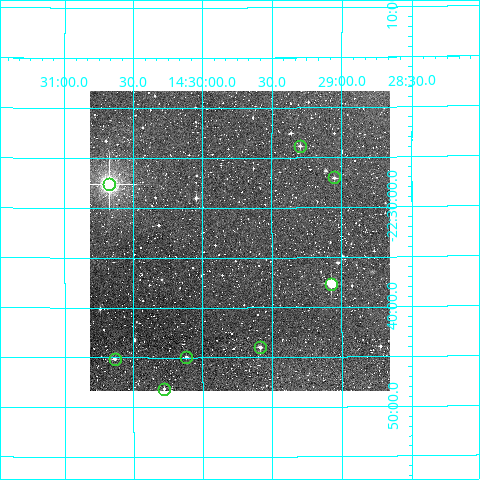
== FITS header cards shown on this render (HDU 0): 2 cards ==
NAXIS1  =                  300
NAXIS2  =                  300

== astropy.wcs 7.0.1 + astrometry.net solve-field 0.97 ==
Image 300 x 300 px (HDU 0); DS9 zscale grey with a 90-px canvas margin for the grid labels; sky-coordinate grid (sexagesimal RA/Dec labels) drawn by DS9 from the SOLVED WCS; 8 Tycho-2 reference stars matched to detected sources circled (green)
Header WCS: RA---TAN/DEC--TAN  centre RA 14:29:44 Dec -22:33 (217.43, -22.56 deg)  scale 6 arcsec/px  FOV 30.0' x 30.0'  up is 0 deg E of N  parity normal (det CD < 0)
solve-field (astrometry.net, Tycho-2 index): VERIFIED the header's WCS against the Tycho-2 star catalogue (verified at 2 index scales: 7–8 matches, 0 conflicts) and refined it, rather than solving blind
Solved WCS: RA---TAN-SIP/DEC--TAN-SIP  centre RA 14:29:44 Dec -22:33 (217.43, -22.55 deg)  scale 5.98 arcsec/px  FOV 29.9' x 30.1'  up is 0 deg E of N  parity normal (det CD < 0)
The solver's refit moves the header's centre by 1.9 arcsec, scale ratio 0.9974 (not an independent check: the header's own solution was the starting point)
Tycho-2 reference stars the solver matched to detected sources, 8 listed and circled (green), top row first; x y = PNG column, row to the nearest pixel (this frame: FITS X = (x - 90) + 1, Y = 300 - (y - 91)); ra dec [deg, ICRS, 3 dp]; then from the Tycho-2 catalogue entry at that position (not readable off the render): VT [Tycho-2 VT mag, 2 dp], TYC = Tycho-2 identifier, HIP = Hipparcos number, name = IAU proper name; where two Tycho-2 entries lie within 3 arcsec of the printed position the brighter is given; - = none
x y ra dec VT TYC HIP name
300 146 217.324 -22.398 11.37 6164-1977-1 - -
334 177 217.262 -22.451 11.28 6164-1920-1 - -
109 184 217.669 -22.461 6.98 6164-1939-1 70945 -
331 284 217.269 -22.628 9.15 6732-272-1 - -
260 347 217.395 -22.733 10.86 6732-60-1 - -
186 357 217.530 -22.749 12.25 6732-47-1 - -
115 359 217.659 -22.752 11.42 6732-38-1 - -
164 389 217.570 -22.802 11.74 6732-326-1 - -